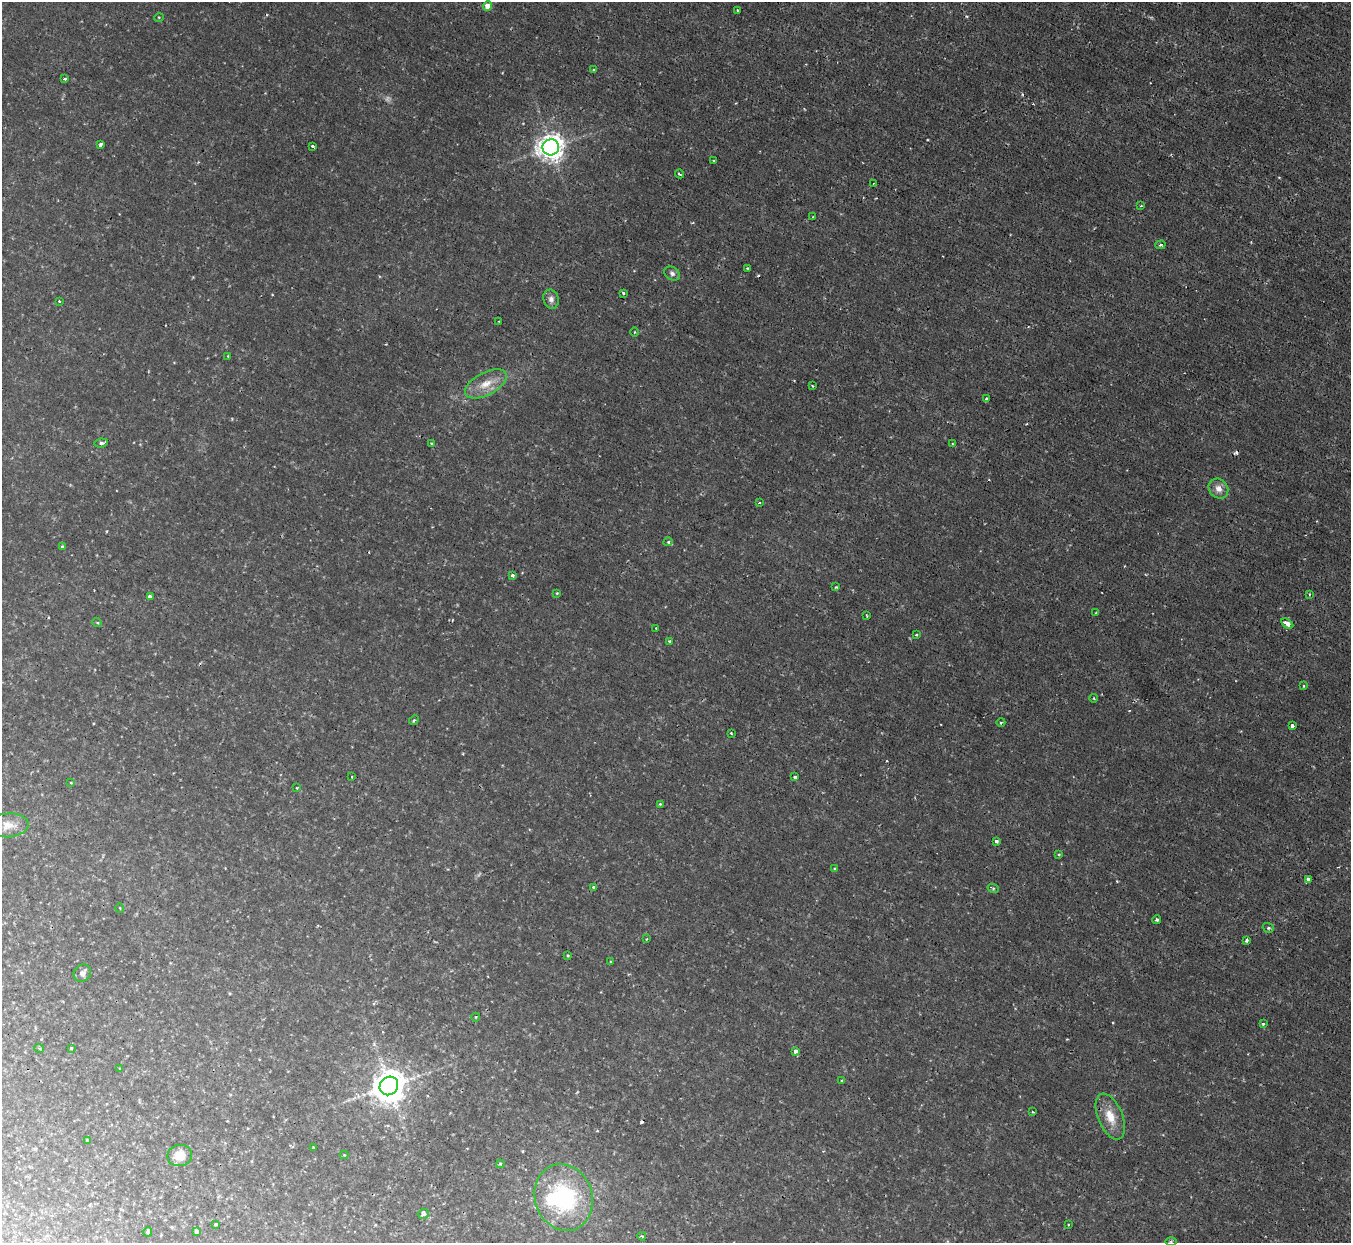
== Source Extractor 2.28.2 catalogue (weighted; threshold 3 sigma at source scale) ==
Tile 10 of 4 x 4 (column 2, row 3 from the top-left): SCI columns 1351-2699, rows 1390-2630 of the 5398 x 5387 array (HDU 1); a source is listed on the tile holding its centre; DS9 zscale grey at full resolution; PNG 1353 x 1245 px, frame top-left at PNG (2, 2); each listed source drawn as its Kron ellipse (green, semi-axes under 4 px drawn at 4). Shown black and unused: <1% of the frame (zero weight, under 2 of 3 exposures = <1% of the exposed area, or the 3 px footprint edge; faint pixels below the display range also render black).
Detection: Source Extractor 2.28.2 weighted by HDU 2 'WHT'; one run over the whole footprint, this tile lists its part. Background 0.0019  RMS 0.0015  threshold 0.00653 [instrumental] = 3 sigma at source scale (4.5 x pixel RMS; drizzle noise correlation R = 1.50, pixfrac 1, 0.05/0.05 arcsec/px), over >= 5 px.
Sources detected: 101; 1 too faint to see at this stretch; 1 inside a brighter object's white glare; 5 cosmic-ray / hot-pixel residue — neither listed nor drawn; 1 inside a brighter listed object's ellipse — not listed separately; the other 93 listed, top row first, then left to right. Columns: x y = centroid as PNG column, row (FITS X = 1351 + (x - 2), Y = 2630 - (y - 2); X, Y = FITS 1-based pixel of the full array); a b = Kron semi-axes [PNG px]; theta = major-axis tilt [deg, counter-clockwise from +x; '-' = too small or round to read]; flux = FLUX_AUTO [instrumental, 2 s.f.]
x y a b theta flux
488 6 5 4 - 1.7
737 10 3 2 - 0.12
159 17 5 3 - 0.12
594 70 4 2 - 0.13
65 79 3 3 - 0.36
100 144 4 3 - 0.65
313 146 3 3 - 0.42
551 147 8 8 - 160
714 161 3 2 - 0.12
679 174 5 3 - 0.18
873 184 4 2 - 0.12
1141 206 3 3 - 0.14
813 217 3 2 - 0.11
1160 245 5 4 - 0.26
748 268 3 3 - 0.16
672 273 8 6 -33 0.48
623 293 3 3 - 0.43
551 299 10 7 -71 0.72
59 301 3 2 - 0.12
499 321 3 2 - 0.1
635 332 4 3 - 0.12
228 356 3 3 - 0.12
486 384 23 11 28 2.5
812 386 3 2 - 0.16
987 399 4 3 - 0.53
101 443 7 4 10 0.49
431 443 3 3 - 0.12
953 444 4 3 - 0.19
1218 489 10 9 - 1.1
759 503 3 3 - 0.18
668 542 4 4 - 0.22
63 547 3 3 - 0.29
513 575 3 3 - 0.33
836 587 4 3 - 0.15
557 593 4 4 - 0.14
1309 594 4 2 - 0.14
150 596 4 3 - 0.91
1096 613 2 2 - 0.12
867 616 4 2 - 0.11
97 622 5 3 - 0.17
1287 624 7 3 -31 1.4
656 628 3 2 - 0.15
916 635 3 3 - 0.22
669 641 3 3 - 0.2
1303 686 3 2 - 0.13
1094 698 4 3 - 0.12
414 720 5 4 - 0.18
1001 722 4 3 - 0.14
1292 726 4 3 - 1.1
731 733 3 2 - 0.13
352 777 3 2 - 0.098
795 777 3 3 - 0.58
71 783 4 4 - 0.14
297 788 2 2 - 0.14
660 804 3 3 - 0.18
8 825 20 12 4 2
996 841 4 3 - 0.54
1059 854 4 3 - 0.15
835 869 3 3 - 0.23
1308 879 4 4 - 0.39
594 887 3 3 - 0.32
993 888 6 3 -19 0.21
120 908 5 3 - 0.12
1157 920 4 3 - 0.47
1268 928 6 4 -19 0.26
647 939 4 3 - 0.13
1247 940 4 3 - 0.67
568 956 3 3 - 0.23
610 962 2 2 - 0.13
82 973 9 8 - 0.6
476 1017 4 3 - 0.13
1263 1024 3 3 - 0.21
39 1048 5 3 - 0.17
71 1048 4 3 - 0.14
795 1051 4 3 - 0.72
120 1068 4 3 - 0.1
842 1081 4 3 - 0.38
389 1086 10 9 - 290
1033 1112 3 2 - 0.14
1110 1117 24 12 -68 2.8
87 1140 4 3 - 0.13
313 1147 2 2 - 0.13
180 1155 12 10 10 2.1
344 1155 4 4 - 0.13
500 1164 4 4 - 0.19
564 1197 34 28 -71 17
424 1214 5 5 - 0.75
216 1224 3 3 - 0.54
1068 1225 3 2 - 0.1
196 1231 4 3 - 0.37
148 1232 5 4 - 0.32
642 1236 4 3 - 0.18
1171 1241 6 4 0 0.25